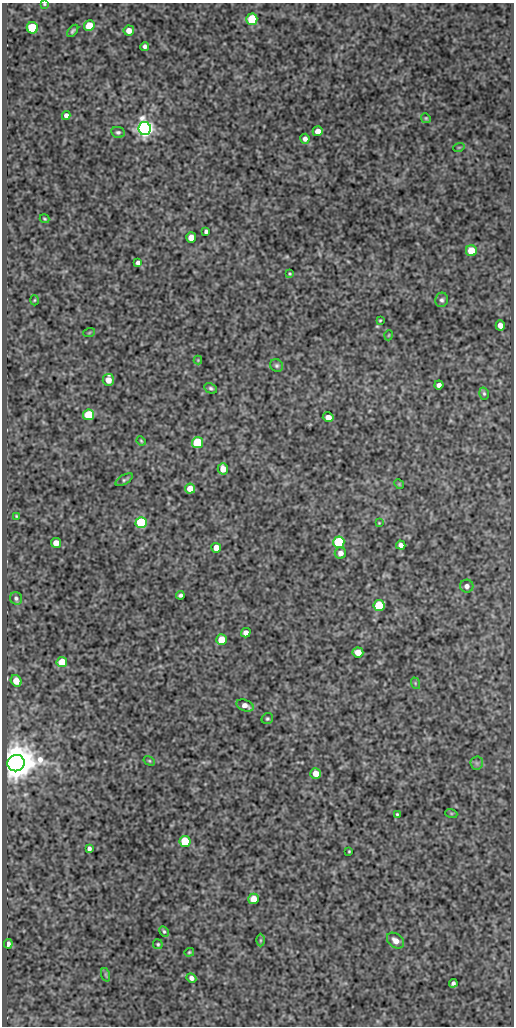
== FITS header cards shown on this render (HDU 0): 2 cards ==
NAXIS1  =                  512
NAXIS2  =                 1024

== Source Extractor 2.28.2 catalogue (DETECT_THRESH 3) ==
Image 512 x 1024 px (HDU 0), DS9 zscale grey, 1 PNG px = 1 image px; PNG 516 x 1028 px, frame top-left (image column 1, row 1024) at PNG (2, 3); each listed source drawn as its Kron ellipse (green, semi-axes under 4 px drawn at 4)
Background 81.8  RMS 0.5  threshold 1.49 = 3 sigma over >= 5 px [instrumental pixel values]
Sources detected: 79; all 79 listed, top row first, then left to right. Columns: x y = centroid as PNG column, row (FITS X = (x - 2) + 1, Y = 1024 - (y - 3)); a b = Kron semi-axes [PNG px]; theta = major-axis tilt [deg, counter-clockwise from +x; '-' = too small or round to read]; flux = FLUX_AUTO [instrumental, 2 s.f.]
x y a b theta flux
44 4 3 2 - 31
252 19 5 5 - 1800
89 25 5 5 - 780
32 28 5 5 - 2600
129 30 5 5 - 290
73 31 7 4 51 67
145 46 4 4 - 89
66 115 4 4 - 140
426 118 5 4 - 40
145 129 6 6 - 19000
318 131 5 5 - 320
118 132 7 5 -11 70
305 139 5 4 - 130
459 147 6 3 19 27
44 219 5 3 - 36
206 231 4 4 - 78
191 237 5 5 - 340
471 251 5 5 - 590
138 263 4 4 - 94
290 274 3 3 - 34
34 300 5 3 - 32
442 300 7 6 - 86
380 320 3 2 - 32
500 325 5 4 - 210
89 333 6 3 20 32
389 335 5 3 - 27
198 360 4 4 - 30
277 365 7 6 - 71
108 380 6 5 - 310
439 385 4 4 - 130
211 388 6 5 - 69
484 394 6 5 - 56
88 415 5 5 - 1300
328 417 5 4 - 230
141 441 5 4 - 37
197 443 5 5 - 2400
223 469 5 5 - 380
124 480 10 4 31 71
399 484 5 4 - 35
190 489 5 5 - 380
16 516 4 3 - 33
141 523 5 5 - 3100
379 523 3 3 - 24
339 542 5 5 - 3400
56 543 5 5 - 380
401 545 5 4 - 140
216 548 5 5 - 370
340 553 6 5 - 180
467 586 6 6 - 150
180 595 4 3 - 77
16 598 6 6 - 81
379 606 5 5 - 2000
246 633 5 4 - 170
221 640 5 5 - 720
358 652 5 5 - 410
62 662 5 5 - 840
16 681 6 5 - 350
415 683 6 3 -73 38
245 705 9 5 -21 190
267 719 6 5 - 52
149 761 6 4 -29 42
16 763 8 8 - 91000
477 763 6 6 - 86
316 773 5 5 - 320
451 813 6 4 -19 38
397 814 3 3 - 34
185 841 5 5 - 1600
89 848 4 4 - 92
349 851 3 2 - 28
254 899 5 5 - 520
164 931 6 4 -62 51
260 940 6 4 90 48
395 941 9 7 -37 250
8 944 5 4 - 95
158 944 5 5 - 46
189 952 5 3 - 40
106 975 7 4 -71 49
191 978 5 4 - 120
453 983 4 4 - 85
At the frame edge (FLAGS 8, measured only in part): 1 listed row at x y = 44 4